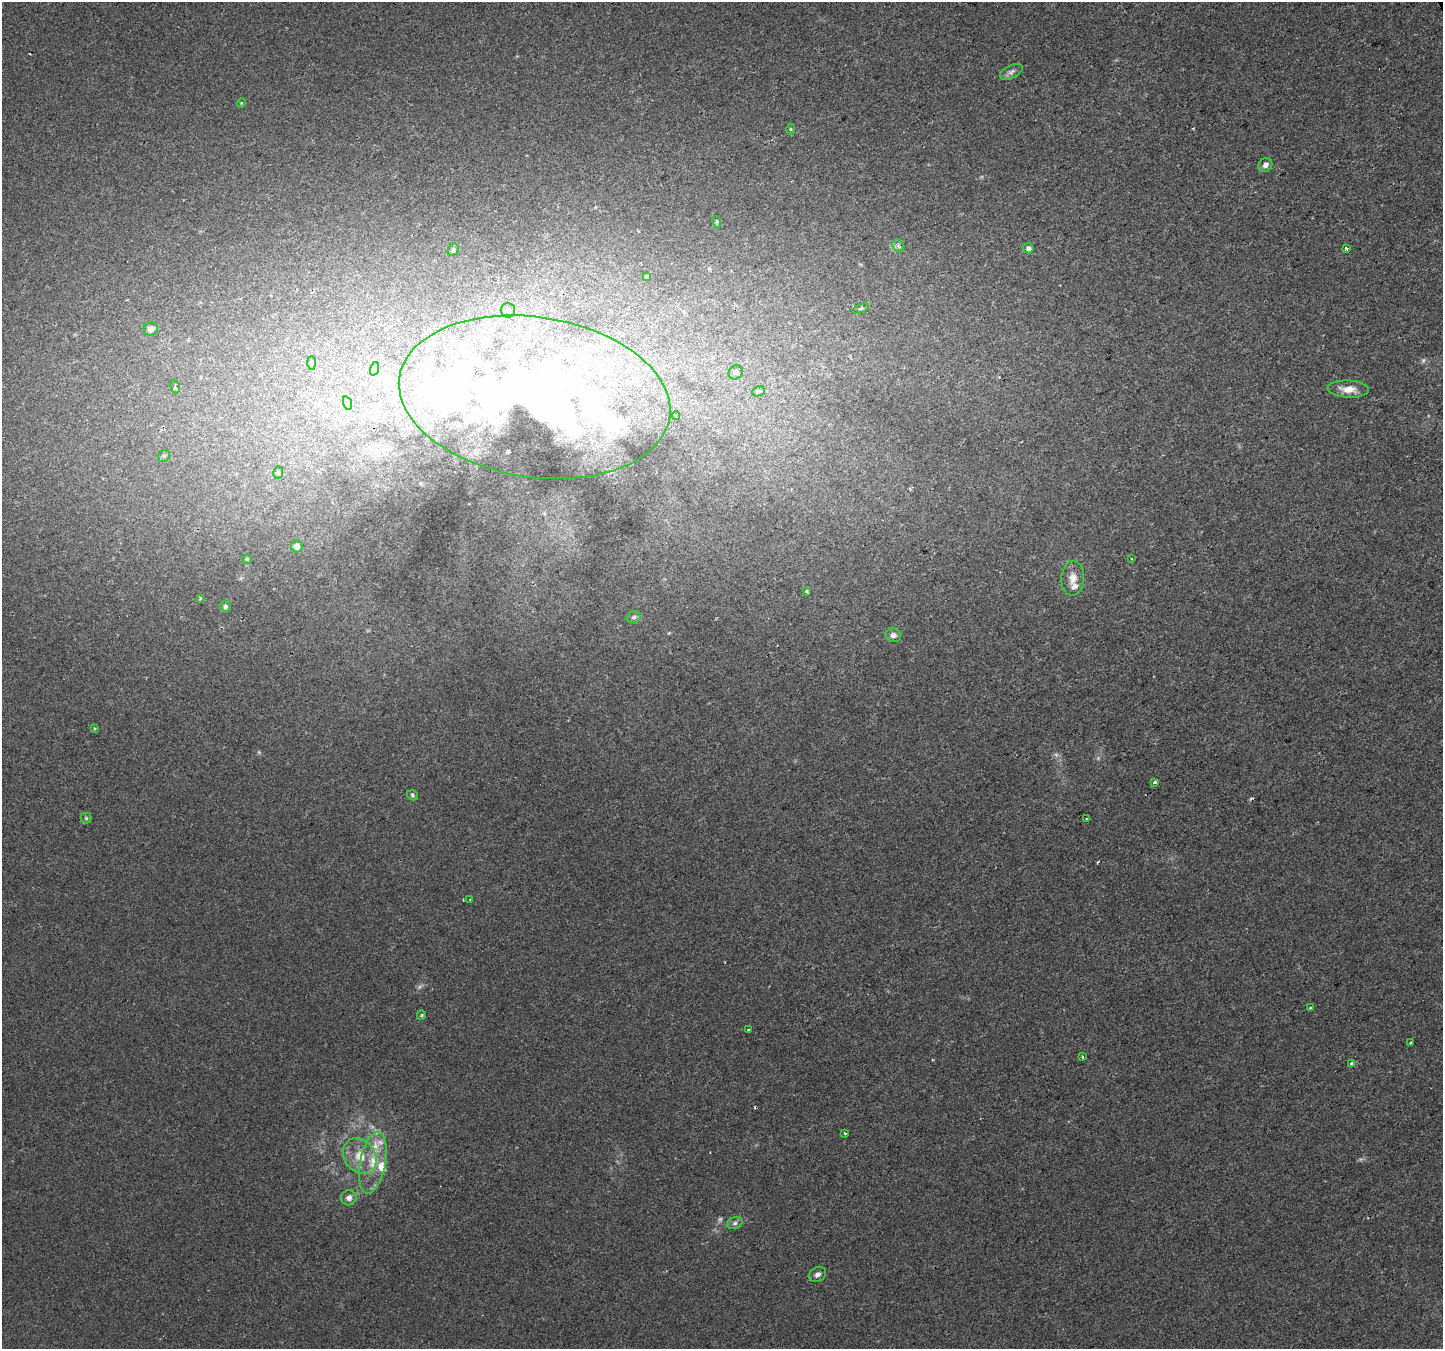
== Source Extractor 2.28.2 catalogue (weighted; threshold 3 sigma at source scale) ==
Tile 10 of 4 x 4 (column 2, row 3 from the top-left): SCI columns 1441-2881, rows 1448-2794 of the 5769 x 5649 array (HDU 1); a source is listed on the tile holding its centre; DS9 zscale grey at full resolution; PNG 1445 x 1351 px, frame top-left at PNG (2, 2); each listed source drawn as its Kron ellipse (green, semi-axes under 4 px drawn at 4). Shown black and unused: <1% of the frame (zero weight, under 2 of 3 exposures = <1% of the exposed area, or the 3 px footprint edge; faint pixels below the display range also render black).
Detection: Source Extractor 2.28.2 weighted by HDU 2 'WHT'; one run over the whole footprint, this tile lists its part. Background 0.00101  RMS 0.0023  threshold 0.0102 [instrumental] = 3 sigma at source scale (4.5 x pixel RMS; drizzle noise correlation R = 1.50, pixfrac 1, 0.0396/0.0396 arcsec/px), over >= 5 px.
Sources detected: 72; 5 too faint to see at this stretch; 3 inside a brighter object's white glare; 2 cosmic-ray / hot-pixel residue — neither listed nor drawn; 11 inside a brighter listed object's ellipse — not listed separately; the other 51 listed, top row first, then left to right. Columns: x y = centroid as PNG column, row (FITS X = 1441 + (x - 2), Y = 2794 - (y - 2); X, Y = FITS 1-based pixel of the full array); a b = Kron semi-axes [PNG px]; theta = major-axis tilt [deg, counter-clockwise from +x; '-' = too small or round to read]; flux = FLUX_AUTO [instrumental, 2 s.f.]
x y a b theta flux
1011 72 12 6 26 0.87
241 103 4 4 - 0.27
790 129 5 3 - 0.23
1265 165 7 6 - 0.87
717 222 6 4 -72 0.28
898 246 7 5 -47 0.57
1028 248 5 5 - 0.73
1346 248 4 3 - 2.2
453 250 6 5 - 0.41
647 277 3 3 - 0.38
861 309 8 3 21 0.32
508 310 7 7 - 0.97
151 329 7 6 - 1.3
311 363 7 4 -89 0.46
374 369 7 4 71 0.5
736 372 7 6 - 0.56
175 387 7 4 -74 0.64
1348 389 21 8 -3 2.9
758 391 6 5 - 1.3
534 397 137 80 -9 170
347 403 7 4 -72 0.53
676 415 4 3 - 0.23
164 456 6 5 - 0.37
278 473 6 5 - 0.41
297 546 6 5 - 1.4
247 559 5 5 - 0.27
1132 559 3 2 - 0.18
1073 578 17 11 87 2.5
806 591 3 3 - 0.44
200 599 3 2 - 0.19
225 606 5 5 - 0.49
634 617 7 5 17 0.58
893 635 8 6 -18 0.92
94 728 4 3 - 0.3
1155 782 3 3 - 1.2
412 795 6 4 -35 0.37
86 818 5 5 - 0.33
1087 819 3 3 - 0.24
470 900 3 3 - 0.16
1310 1008 3 3 - 0.38
421 1015 5 4 - 0.27
748 1030 3 2 - 0.28
1411 1043 3 3 - 0.87
1083 1056 3 3 - 0.69
1352 1063 4 3 - 4.9
845 1133 3 2 - 0.28
360 1156 19 15 -53 5
373 1163 31 13 79 6.1
349 1198 8 7 - 1.2
735 1223 8 6 17 0.59
817 1274 9 7 30 0.88